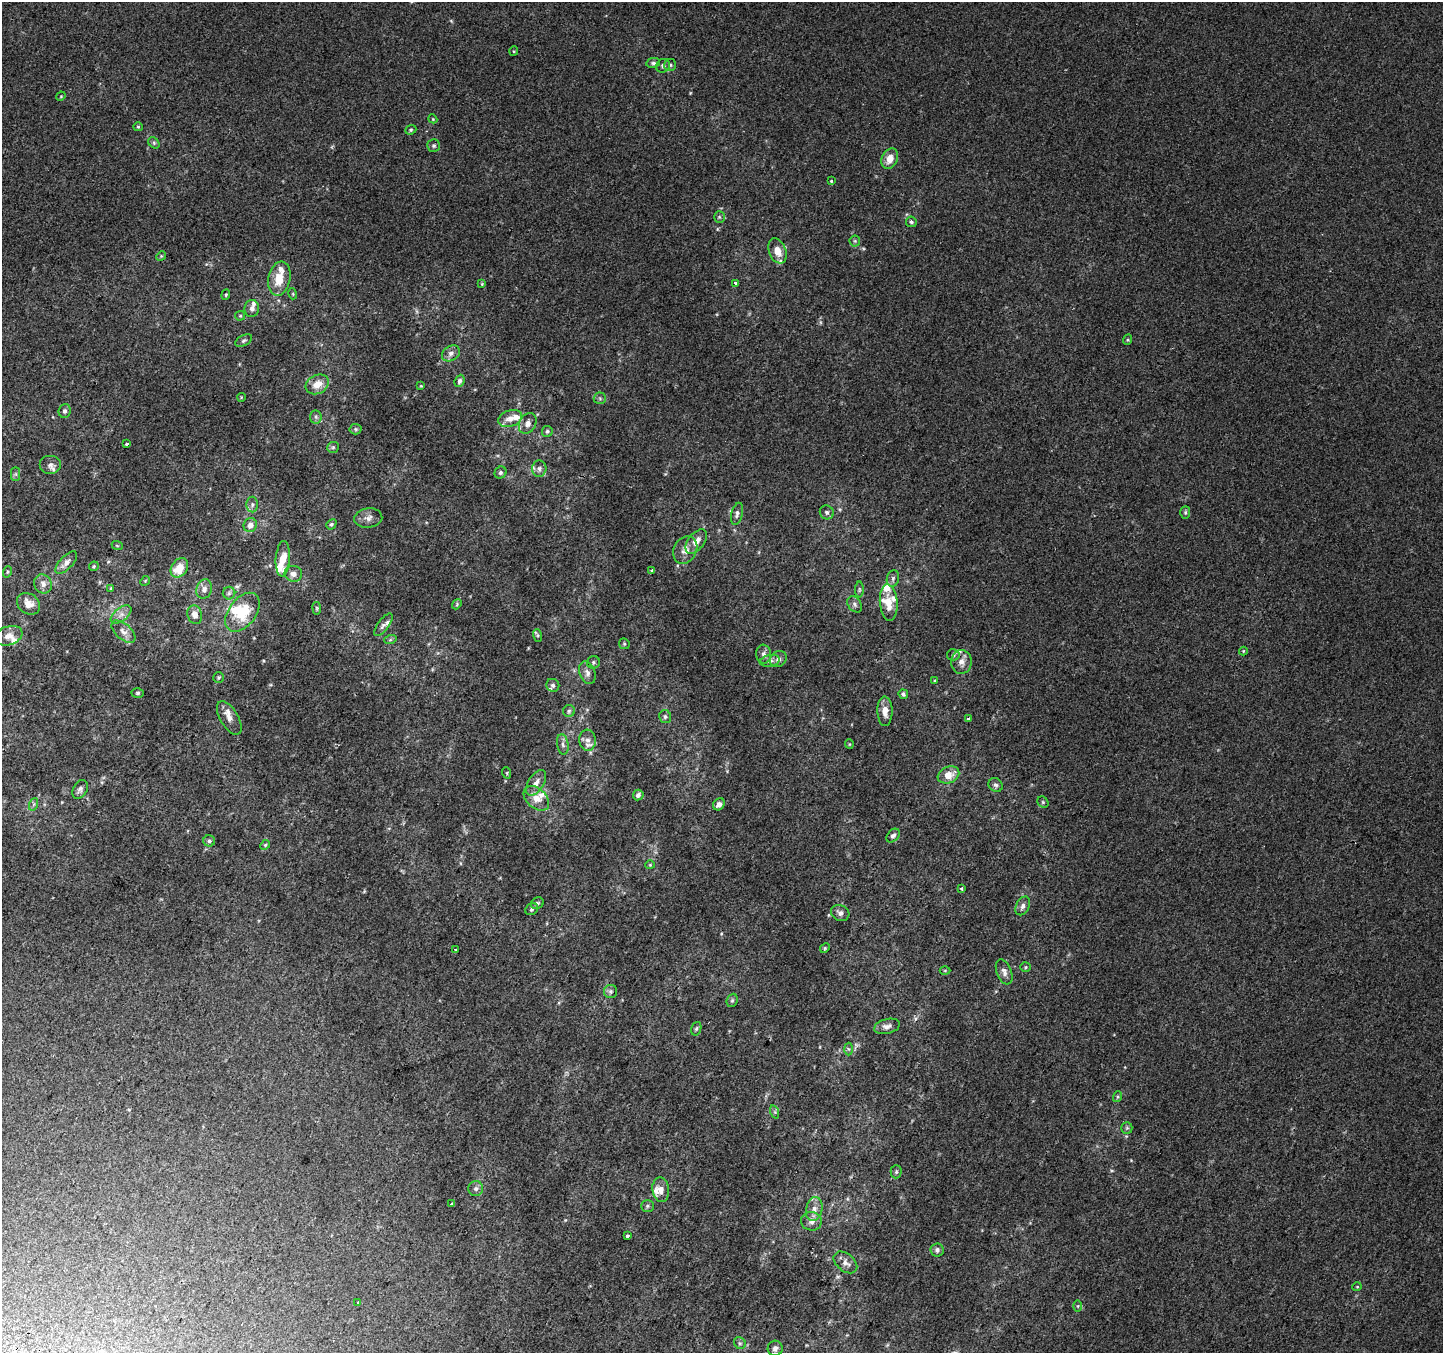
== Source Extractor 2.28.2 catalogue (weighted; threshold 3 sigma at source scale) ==
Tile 7 of 4 x 4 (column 3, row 2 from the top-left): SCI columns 2912-4352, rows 3005-4355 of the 5815 x 5942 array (HDU 1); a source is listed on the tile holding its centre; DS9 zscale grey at full resolution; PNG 1445 x 1355 px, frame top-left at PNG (2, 2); each listed source drawn as its Kron ellipse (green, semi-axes under 4 px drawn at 4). Shown black and unused: <1% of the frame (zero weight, under 2 of 3 exposures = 2% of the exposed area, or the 3 px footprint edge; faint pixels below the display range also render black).
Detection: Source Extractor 2.28.2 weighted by HDU 2 'WHT'; one run over the whole footprint, this tile lists its part. Background 0.00453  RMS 0.0055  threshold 0.0247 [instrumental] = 3 sigma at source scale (4.5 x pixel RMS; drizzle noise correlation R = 1.50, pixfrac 1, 0.0396/0.0396 arcsec/px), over >= 5 px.
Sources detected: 168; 1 inside a brighter object's white glare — neither listed nor drawn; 17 inside a brighter listed object's ellipse — not listed separately; the other 150 listed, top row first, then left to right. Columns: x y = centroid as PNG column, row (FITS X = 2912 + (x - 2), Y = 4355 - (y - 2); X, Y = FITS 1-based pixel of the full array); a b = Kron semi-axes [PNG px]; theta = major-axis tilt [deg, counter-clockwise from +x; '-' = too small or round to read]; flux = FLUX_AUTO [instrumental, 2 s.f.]
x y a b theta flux
514 51 5 4 - 0.54
653 63 7 5 9 1.1
670 65 6 6 - 1.2
663 66 7 6 - 1.7
61 96 5 4 - 0.5
433 119 4 3 - 0.45
138 127 5 4 - 0.66
411 130 6 4 22 0.78
154 143 6 5 - 0.85
434 146 6 6 - 1.1
890 159 10 8 65 5.7
831 181 4 3 - 0.87
719 217 5 5 - 0.85
911 222 5 5 - 0.97
855 241 5 5 - 0.82
777 251 13 8 -69 5.9
161 256 5 4 - 0.62
279 279 17 11 79 9.8
735 283 3 3 - 1.4
482 284 4 4 - 0.47
293 294 5 3 - 0.51
226 295 5 4 - 0.6
252 309 8 7 - 2.3
240 316 5 4 - 0.65
244 340 9 5 29 1.1
1127 340 5 3 - 0.56
451 353 9 7 33 2.3
459 381 6 5 - 1.4
317 384 12 9 28 6.4
421 386 4 3 - 0.44
241 397 4 3 - 0.39
600 398 6 6 - 1.1
65 411 7 6 - 1.3
316 417 6 6 - 1.2
510 418 12 8 19 4.3
528 423 11 8 62 3
356 429 6 5 - 0.84
547 431 5 5 - 1
127 444 4 3 - 1.7
333 447 6 5 - 0.88
50 465 11 9 0 2.4
539 469 8 7 - 2
500 473 6 5 - 1
16 474 7 4 -90 1
252 505 8 6 -90 1.5
827 512 7 6 - 1.4
1185 512 6 5 - 0.94
737 514 11 5 76 1.8
368 518 14 9 8 3.1
331 524 5 4 - 0.9
250 525 7 6 - 2.9
696 541 14 8 52 4.3
117 545 6 3 -21 0.56
685 550 14 11 61 4.6
283 559 18 7 86 10
66 563 14 6 46 3
94 566 5 4 - 0.66
179 568 10 8 54 10
652 570 3 3 - 1.9
7 572 6 3 71 0.67
293 574 9 8 - 2.8
893 578 8 6 75 1.4
145 581 5 4 - 0.53
43 584 10 8 -60 2.7
111 588 4 3 - 0.49
204 589 10 8 72 2.5
859 590 8 4 90 0.92
229 593 6 6 - 1.2
889 603 18 8 -85 8.5
28 604 12 10 -36 4.9
457 604 5 4 - 0.74
855 604 9 6 -53 1.6
317 608 6 4 -82 0.64
242 612 22 13 53 18
121 614 12 6 38 2.7
195 615 9 7 -74 3.6
383 625 13 5 54 2
123 632 14 7 -41 3.2
538 635 6 4 -71 0.76
9 636 14 9 18 3.8
390 640 6 4 18 0.77
624 644 6 5 - 0.73
1243 651 4 4 - 0.5
764 654 9 7 -83 2.2
953 655 6 5 - 0.99
778 659 9 7 39 2.3
770 661 10 5 10 1.8
593 662 6 6 - 0.98
961 662 12 10 -89 3.7
587 673 12 7 -69 2.6
219 677 5 5 - 0.83
935 681 4 3 - 0.5
553 685 7 6 - 1.3
138 693 6 4 2 0.8
903 694 5 4 - 1.1
569 711 6 6 - 1.1
885 711 15 7 -89 4.6
665 717 6 6 - 1.3
229 718 19 9 -59 3.9
968 718 3 3 - 2
588 740 10 8 -84 3.2
563 744 10 5 -81 1.8
849 744 5 4 - 0.52
507 773 6 3 -72 0.58
948 775 11 8 23 6.8
536 783 14 7 57 3.8
996 785 7 6 - 1.5
80 789 10 7 60 1.8
638 795 5 5 - 1.7
536 798 15 9 -42 6.1
1043 802 6 5 - 0.82
34 804 6 4 71 0.85
719 804 6 5 - 2.5
893 836 8 5 48 1.5
209 841 6 5 - 1
265 845 5 4 - 0.69
650 865 4 4 - 0.49
961 889 3 3 - 1.2
537 903 6 5 - 1
1023 906 10 6 63 2.1
532 909 7 5 33 1.1
840 913 9 7 -25 2.2
825 948 5 4 - 0.64
455 950 3 3 - 1.3
1025 967 5 4 - 0.71
945 970 5 3 - 0.49
1004 972 13 7 -68 2.5
610 991 6 6 - 1.4
732 1000 7 5 67 0.98
887 1026 13 7 14 2.9
696 1029 7 5 72 0.93
848 1049 6 4 -88 0.78
1117 1097 5 3 - 0.66
775 1112 7 4 -72 0.87
1127 1128 6 5 - 0.88
896 1172 6 5 - 0.94
476 1189 7 7 - 1.6
661 1190 12 8 -84 3.8
451 1204 3 3 - 2.3
647 1206 6 5 - 1
814 1209 12 8 78 3.6
811 1221 10 9 - 3.1
627 1236 3 3 - 1.1
937 1250 6 6 - 1.6
845 1262 13 8 -39 3
1357 1287 5 3 - 0.39
358 1302 3 3 - 1.7
1078 1306 6 4 90 0.67
740 1343 6 5 - 0.97
775 1348 8 7 - 2.3